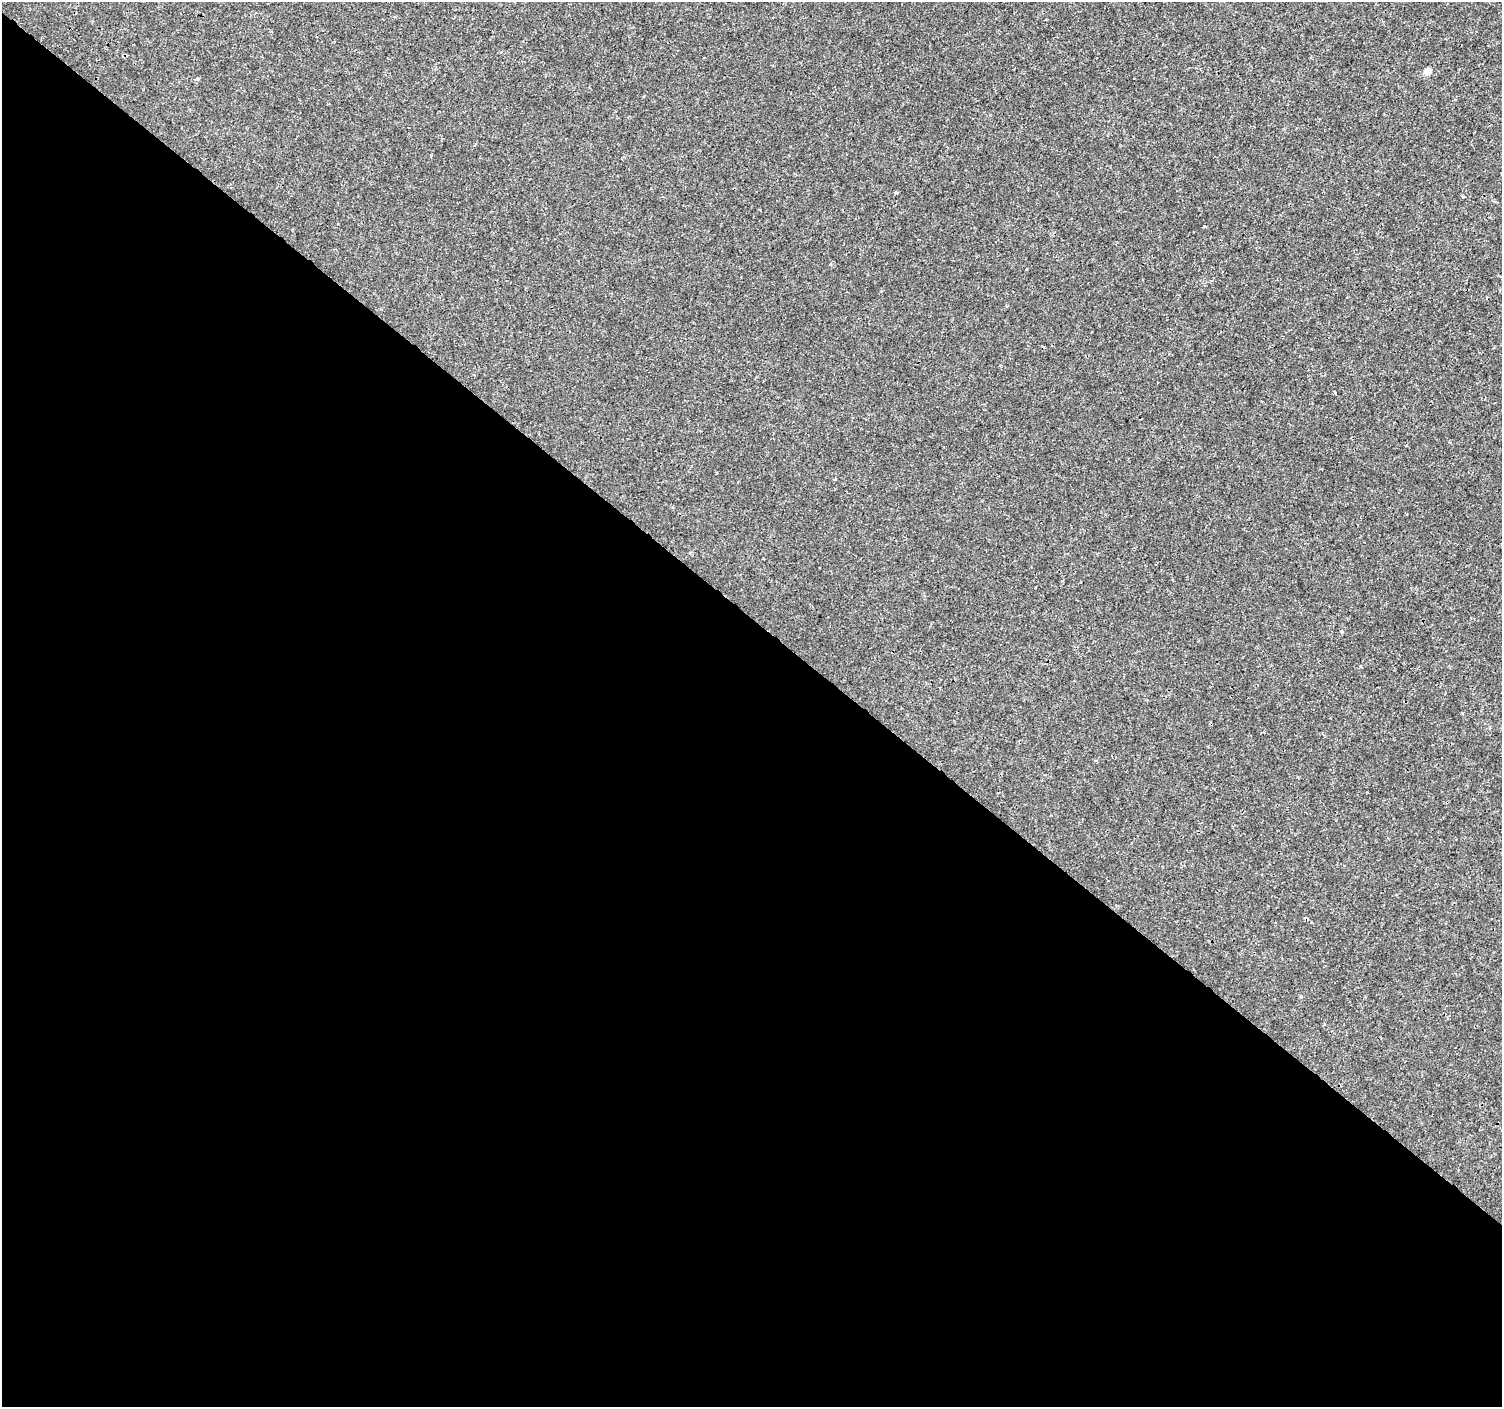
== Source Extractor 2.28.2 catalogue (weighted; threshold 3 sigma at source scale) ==
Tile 14 of 4 x 4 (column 2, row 4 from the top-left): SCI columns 1501-3000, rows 171-1575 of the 6008 x 6026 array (HDU 1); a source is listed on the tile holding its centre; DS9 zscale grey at full resolution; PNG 1504 x 1409 px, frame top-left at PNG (2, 2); no overlay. Shown black and unused: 56% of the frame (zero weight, under 3 of 4 exposures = <1% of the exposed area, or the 3 px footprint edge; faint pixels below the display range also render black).
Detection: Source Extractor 2.28.2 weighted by HDU 2 'WHT'; one run over the whole footprint, this tile lists its part. Background 9.38e-04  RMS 9.4e-04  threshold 0.00421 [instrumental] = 3 sigma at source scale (4.5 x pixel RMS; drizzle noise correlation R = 1.50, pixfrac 1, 0.0396/0.0396 arcsec/px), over >= 5 px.
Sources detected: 3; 1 cosmic-ray / hot-pixel residue — not listed; the other 2 listed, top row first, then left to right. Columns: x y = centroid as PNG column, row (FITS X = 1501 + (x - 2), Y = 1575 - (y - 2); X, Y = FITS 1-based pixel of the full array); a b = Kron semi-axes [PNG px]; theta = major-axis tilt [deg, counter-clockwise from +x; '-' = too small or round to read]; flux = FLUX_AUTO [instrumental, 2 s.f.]
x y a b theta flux
1428 71 5 4 - 1.2
197 79 5 3 - 0.1